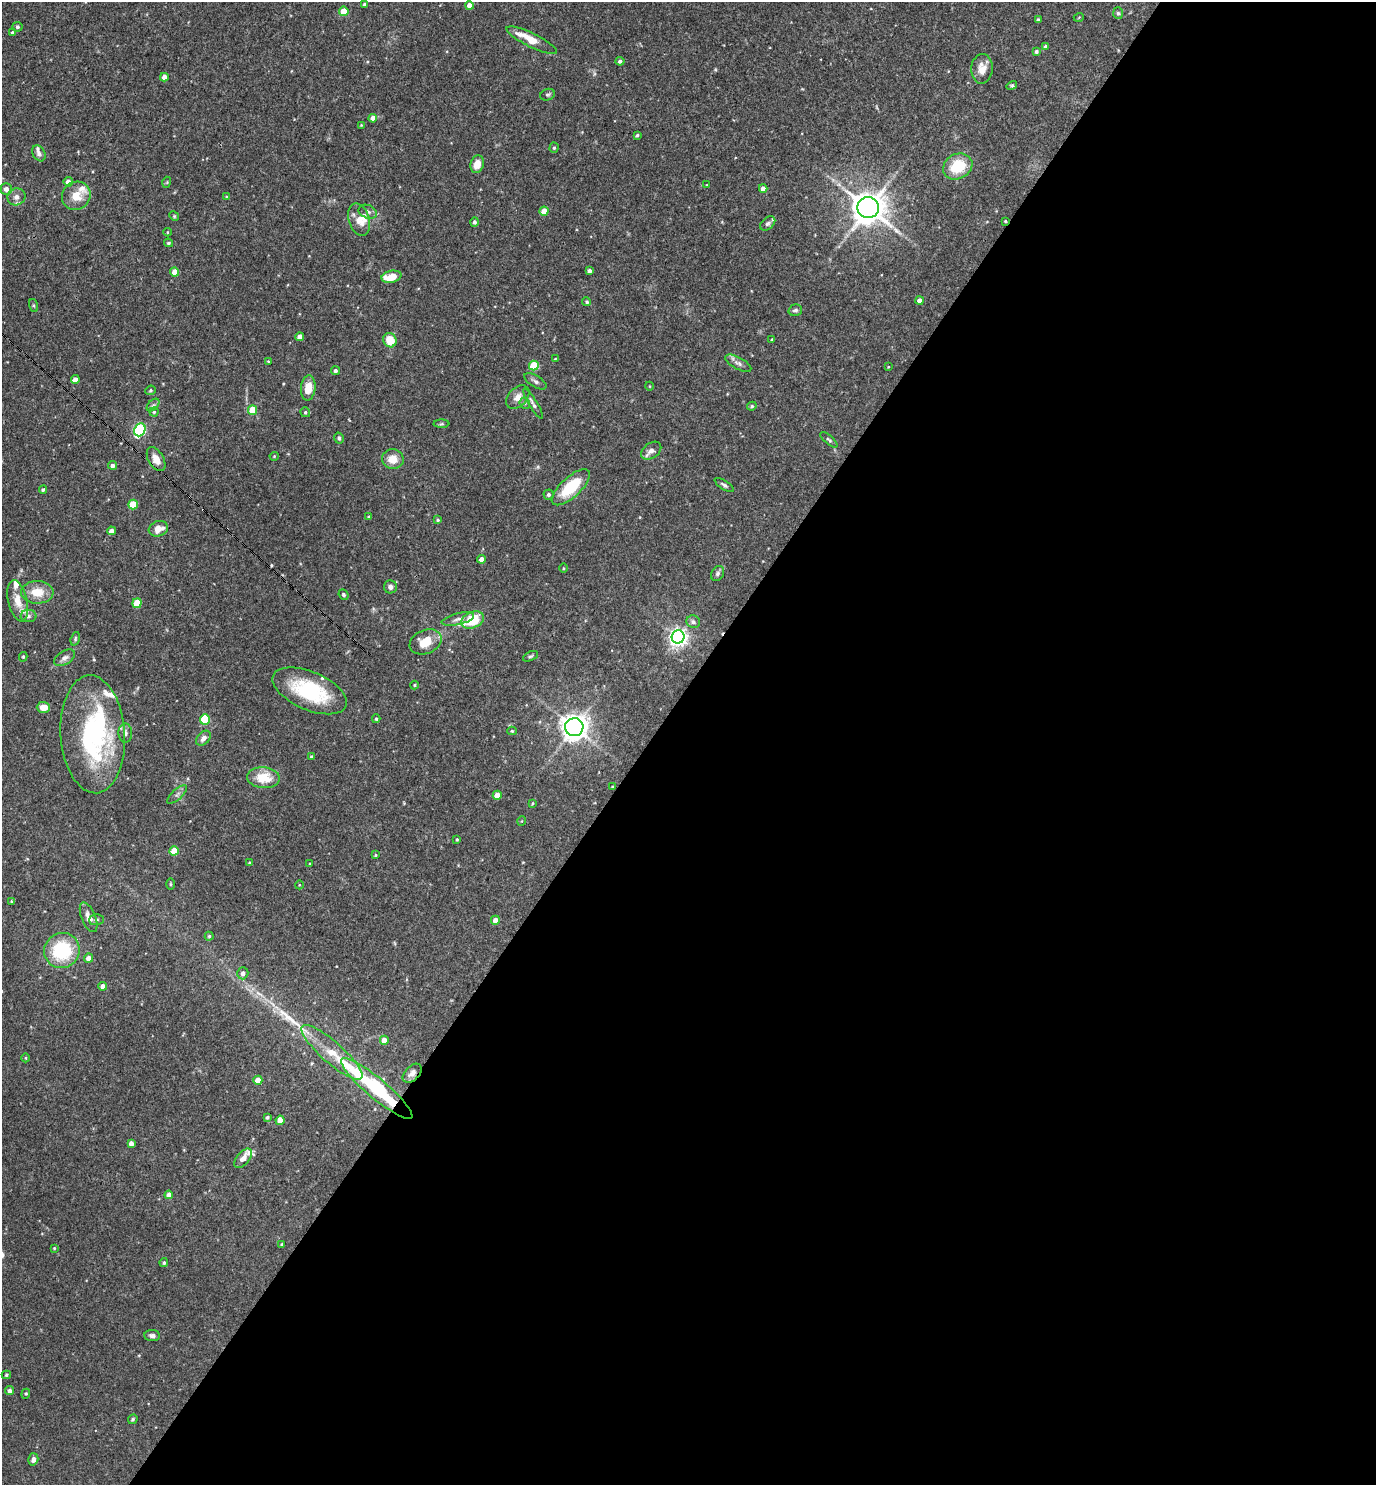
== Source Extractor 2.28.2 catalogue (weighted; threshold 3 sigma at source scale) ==
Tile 12 of 4 x 4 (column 4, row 3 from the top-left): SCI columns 4272-5645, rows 1484-2966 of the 5936 x 5931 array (HDU 1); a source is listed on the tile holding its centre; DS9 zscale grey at full resolution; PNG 1378 x 1487 px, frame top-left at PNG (2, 2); each listed source drawn as its Kron ellipse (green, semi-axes under 4 px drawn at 4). Shown black and unused: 53% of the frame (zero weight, under 3 of 4 exposures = <1% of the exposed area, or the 3 px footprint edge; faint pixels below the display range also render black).
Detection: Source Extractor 2.28.2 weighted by HDU 2 'WHT'; one run over the whole footprint, this tile lists its part. Background 0.0682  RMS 0.0034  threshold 0.0154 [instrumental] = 3 sigma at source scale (4.5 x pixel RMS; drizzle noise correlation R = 1.50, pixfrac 1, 0.05/0.05 arcsec/px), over >= 5 px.
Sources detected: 176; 2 too faint to see at this stretch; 2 inside a brighter object's white glare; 1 cosmic-ray / hot-pixel residue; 2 long thin detections or spike segments (spike, bleed or trail) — neither listed nor drawn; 10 inside a brighter listed object's ellipse — not listed separately; the other 159 listed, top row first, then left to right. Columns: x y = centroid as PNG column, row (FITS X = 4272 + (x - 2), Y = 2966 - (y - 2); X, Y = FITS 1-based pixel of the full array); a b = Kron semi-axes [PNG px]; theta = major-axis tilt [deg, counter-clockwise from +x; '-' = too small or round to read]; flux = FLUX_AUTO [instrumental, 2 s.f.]
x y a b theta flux
365 4 3 3 - 0.65
469 5 4 4 - 2.6
344 11 5 4 - 7.6
1118 13 6 5 - 0.6
1079 17 5 3 - 0.27
1038 20 4 3 - 0.6
17 27 5 5 - 0.66
12 32 4 3 - 0.43
532 40 28 7 -26 6.2
1045 47 4 4 - 1.2
1036 51 4 4 - 0.73
620 61 4 4 - 0.85
982 69 15 10 87 3.7
164 77 4 4 - 2.3
1012 85 5 4 - 0.5
548 95 7 5 22 0.63
373 118 4 4 - 2.7
361 125 4 4 - 0.28
637 135 4 3 - 0.48
554 148 5 4 - 0.54
39 153 8 6 -60 1.2
477 164 9 6 72 3.5
958 166 15 12 29 12
68 182 5 4 - 2
167 182 5 3 - 0.3
707 185 4 3 - 0.23
6 189 5 5 - 1.7
763 189 4 4 - 2.1
76 196 15 13 38 5.6
16 197 9 8 - 1.9
227 197 4 4 - 0.41
868 208 11 10 - 540
544 211 4 4 - 5.2
368 212 9 6 -22 1.1
174 216 5 4 - 0.37
359 220 17 10 -73 3.4
1005 221 3 3 - 0.31
474 222 4 4 - 0.84
768 223 9 5 39 0.85
167 232 4 3 - 0.27
168 243 4 3 - 0.52
590 271 3 3 - 0.88
175 272 4 4 - 3.5
391 277 10 6 12 6.3
919 301 4 4 - 2.3
587 302 4 4 - 0.58
33 305 7 3 -71 0.41
795 310 7 5 17 0.79
300 337 4 4 - 2.2
390 340 7 6 - 6.8
772 340 3 2 - 0.43
555 359 4 2 - 0.25
268 361 3 3 - 0.26
738 363 14 6 -28 1.5
534 366 5 4 - 14
888 367 4 3 - 0.25
335 371 4 4 - 0.85
75 380 4 4 - 2.1
535 381 13 5 -31 1.1
649 386 4 3 - 0.25
308 388 12 7 84 5.4
150 390 5 4 - 0.46
518 397 14 9 47 2.5
525 403 6 5 - 0.61
533 403 17 4 -59 1.2
153 405 7 4 44 0.77
752 406 5 4 - 0.53
253 410 4 4 - 7.6
154 412 4 4 - 0.49
305 412 5 4 - 0.55
441 424 8 4 1 0.54
140 430 7 5 67 44
339 438 5 4 - 0.62
829 440 10 4 -40 0.65
651 451 11 7 37 1.9
274 456 4 4 - 0.35
156 459 13 7 -60 3.6
393 459 11 10 - 4.3
112 465 4 4 - 1.1
724 485 11 4 -34 0.76
571 487 24 10 43 14
43 490 4 3 - 0.65
549 494 5 5 - 0.77
133 505 5 5 - 10
369 517 4 3 - 0.49
438 520 4 3 - 0.42
158 529 10 7 19 3.7
111 531 4 4 - 2.3
482 559 4 4 - 2.1
563 568 5 3 - 0.35
718 573 8 6 59 0.87
390 587 6 6 - 1.2
37 592 16 11 -2 6.1
344 595 5 4 - 0.63
18 601 21 9 -78 4.5
137 603 5 4 - 10
28 616 8 6 0 1.1
458 619 16 5 13 1.9
473 620 12 8 22 13
693 622 7 6 - 1.1
678 637 6 6 - 160
75 639 7 4 73 0.54
426 642 16 12 23 6.6
531 656 8 4 26 0.57
23 657 5 4 - 0.45
64 658 11 7 31 1.4
414 685 4 4 - 0.36
310 691 39 19 -23 24
43 707 6 5 - 3.8
205 719 5 5 - 20
376 719 4 3 - 0.48
574 727 9 9 - 290
512 731 5 4 - 0.44
125 733 9 7 -89 1.3
93 734 59 32 -86 50
203 738 9 6 46 1.8
312 757 4 4 - 0.71
263 778 16 10 -4 8.2
612 787 3 2 - 0.34
177 795 12 5 42 1.1
497 795 4 4 - 4
533 803 4 3 - 0.33
522 821 4 3 - 0.23
457 839 4 3 - 0.37
174 851 5 4 - 8.3
375 855 3 3 - 0.33
250 863 3 3 - 0.49
310 863 4 2 - 0.27
170 884 6 4 -90 0.39
299 885 4 3 - 0.24
11 901 4 3 - 0.29
89 917 16 7 -68 2.7
97 920 7 5 3 0.77
495 920 4 4 - 2.5
209 936 4 4 - 0.51
62 950 18 17 - 22
88 958 4 4 - 2.5
243 973 6 5 - 1.5
103 986 4 4 - 2.1
384 1040 4 4 - 2.7
332 1052 39 10 -41 9.4
26 1058 4 3 - 0.32
412 1073 11 7 45 1.7
258 1080 4 4 - 5
377 1089 46 10 -40 31
267 1117 3 3 - 0.63
280 1120 4 4 - 4.2
131 1143 4 4 - 1.8
243 1158 11 6 50 2.3
169 1195 4 4 - 2.6
282 1244 3 3 - 0.45
54 1248 4 3 - 0.33
164 1263 4 4 - 0.55
152 1336 8 5 -7 1.1
6 1375 5 3 - 0.43
10 1391 4 4 - 1.4
26 1394 5 4 - 0.44
133 1419 5 4 - 0.48
33 1459 6 5 - 1.3
Overlapping masked pixels (flux is a lower limit): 4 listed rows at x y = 1005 221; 156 459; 412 1073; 377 1089